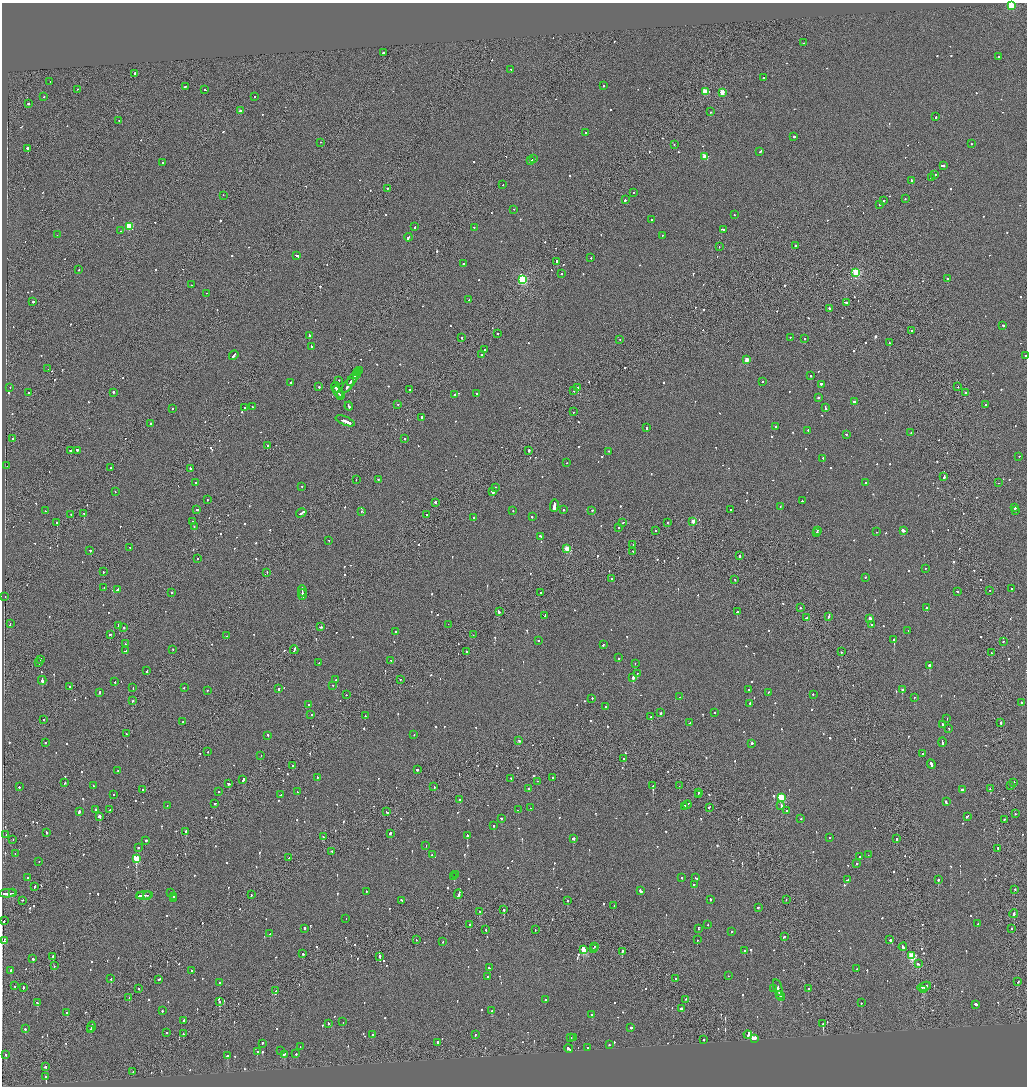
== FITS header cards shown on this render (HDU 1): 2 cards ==
NAXIS1  =                 2050
NAXIS2  =                 2168

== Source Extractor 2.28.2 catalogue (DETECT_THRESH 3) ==
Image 2050 x 2168 px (HDU 1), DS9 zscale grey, zoomed out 1/2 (1 PNG px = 2 x 2 image px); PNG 1029 x 1088 px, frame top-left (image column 2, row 2168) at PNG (2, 3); each listed source drawn as its Kron ellipse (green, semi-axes under 4 px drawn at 4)
Background -0.0859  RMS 0.067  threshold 0.202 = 3 sigma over >= 5 px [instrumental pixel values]
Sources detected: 1138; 57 cannot appear on this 1/2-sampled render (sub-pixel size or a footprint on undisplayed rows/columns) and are neither listed nor drawn; of the other 1081, the 500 brightest by FLUX_AUTO listed and drawn (581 fainter detections omitted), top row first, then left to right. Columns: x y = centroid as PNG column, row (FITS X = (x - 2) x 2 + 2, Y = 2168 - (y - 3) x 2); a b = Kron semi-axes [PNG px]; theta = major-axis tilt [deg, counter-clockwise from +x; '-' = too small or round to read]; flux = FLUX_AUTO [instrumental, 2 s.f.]
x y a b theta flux
1011 6 3 3 - 890
803 43 2 2 - 83
383 53 2 2 - 270
998 57 2 2 - 90
511 70 2 2 - 72
135 74 2 2 - 980
763 78 2 1 - 350
50 82 2 1 - 120
603 86 2 1 - 920
185 87 2 2 - 160
78 90 2 1 - 110
205 90 2 2 - 100
705 92 3 3 - 380
722 93 3 3 - 310
44 97 2 2 - 81
254 97 2 2 - 78
28 104 2 2 - 510
240 111 2 2 - 99
710 112 2 2 - 84
936 117 2 2 - 130
119 121 2 1 - 90
586 133 2 2 - 92
794 137 2 2 - 250
321 143 2 2 - 83
971 144 2 2 - 81
674 145 2 2 - 97
28 149 3 2 - 500
760 152 3 1 - 160
705 157 3 3 - 370
533 159 2 1 - 340
531 161 3 2 - 280
162 163 2 2 - 270
943 166 3 2 - 140
935 175 2 2 - 150
931 178 2 2 - 130
912 181 3 2 - 570
503 185 2 1 - 350
387 189 2 2 - 78
633 193 2 2 - 74
223 196 2 1 - 73
905 199 2 1 - 150
625 200 3 2 - 150
883 201 2 2 - 120
880 205 2 2 - 86
514 210 2 1 - 180
734 215 2 2 - 72
652 220 2 2 - 190
129 227 3 3 - 530
415 227 3 2 - 140
474 228 2 2 - 73
723 230 2 2 - 280
121 231 2 1 - 92
57 235 2 1 - 81
662 236 2 2 - 99
408 238 4 2 - 310
795 246 2 2 - 140
719 247 2 1 - 82
297 256 3 2 - 440
591 258 2 1 - 78
557 262 2 2 - 180
463 264 2 2 - 250
79 270 2 1 - 74
856 273 3 3 - 1300
561 274 2 2 - 130
948 279 2 2 - 340
522 280 4 3 - 1700
191 285 2 2 - 160
206 294 2 1 - 110
469 300 2 2 - 91
33 302 2 2 - 340
846 303 3 2 - 230
829 309 2 2 - 180
1003 326 3 2 - 190
912 331 2 2 - 96
498 334 2 2 - 92
309 336 2 2 - 500
461 338 2 2 - 100
790 338 2 2 - 72
805 339 2 2 - 120
620 340 2 1 - 100
889 343 2 1 - 81
312 347 2 2 - 180
485 350 3 2 - 190
482 355 2 1 - 120
234 356 5 2 - 290
1025 356 2 2 - 110
747 360 3 2 - 200
48 369 2 1 - 120
359 371 2 1 - 110
358 373 3 1 - 210
356 375 4 1 - 300
810 376 2 2 - 140
352 380 7 2 53 510
339 381 2 2 - 77
763 382 2 2 - 150
291 383 2 2 - 150
821 385 3 2 - 330
348 386 9 2 53 440
319 387 2 2 - 160
958 387 2 1 - 160
10 388 2 2 - 88
336 388 5 1 - 440
577 388 2 2 - 270
410 390 2 2 - 440
574 391 2 1 - 140
29 393 2 2 - 390
113 393 2 2 - 620
338 393 6 2 -59 760
965 393 2 2 - 170
477 394 2 2 - 360
454 395 2 2 - 130
341 396 2 1 - 150
818 398 2 2 - 150
855 402 3 2 - 150
398 405 2 2 - 110
986 405 2 2 - 120
349 406 4 2 - 290
252 407 2 2 - 170
245 408 2 2 - 88
825 408 4 2 - 260
172 409 2 2 - 240
573 412 2 2 - 380
422 418 2 2 - 540
345 421 10 2 -22 730
151 424 2 2 - 150
776 427 2 2 - 94
647 428 3 2 - 160
808 431 2 2 - 210
911 433 2 1 - 150
846 435 2 2 - 140
13 439 2 1 - 170
404 439 2 2 - 89
267 446 2 2 - 92
70 451 2 2 - 400
77 451 3 2 - 500
529 451 2 2 - 330
609 452 2 2 - 83
1019 457 2 2 - 80
823 459 2 2 - 110
567 463 2 1 - 83
7 466 2 2 - 120
111 468 2 2 - 260
190 469 2 2 - 290
944 477 3 2 - 370
356 480 2 1 - 94
378 480 2 2 - 140
196 483 2 2 - 100
865 483 2 2 - 110
999 483 2 2 - 270
302 487 2 2 - 98
495 488 2 1 - 76
115 492 2 2 - 83
492 492 3 2 - 480
207 500 2 2 - 88
802 501 2 2 - 98
435 503 2 2 - 560
554 506 6 2 86 5800
780 507 2 2 - 86
1015 508 2 2 - 680
197 510 2 2 - 120
563 510 2 2 - 120
731 510 2 2 - 110
45 511 2 1 - 74
513 511 2 2 - 95
592 511 2 2 - 110
1016 511 2 2 - 130
361 512 2 2 - 74
301 513 5 2 - 400
84 514 3 2 - 670
71 515 2 1 - 120
427 515 2 2 - 84
532 517 2 2 - 170
474 518 2 2 - 190
193 522 2 2 - 95
693 522 3 2 - 210
57 523 2 2 - 230
623 523 2 2 - 110
667 523 2 2 - 120
194 527 2 1 - 130
619 528 2 2 - 95
655 531 2 2 - 92
817 531 2 2 - 140
903 531 3 2 - 440
877 532 2 2 - 79
817 533 4 2 - 270
540 537 2 2 - 130
329 541 2 1 - 260
633 545 2 1 - 75
130 548 3 2 - 98
567 549 3 3 - 570
90 551 2 2 - 110
633 552 2 2 - 90
739 556 2 2 - 240
197 559 2 1 - 150
925 569 2 2 - 92
103 572 3 1 - 120
267 573 2 1 - 81
865 578 2 2 - 220
611 579 2 1 - 88
735 580 2 2 - 93
104 588 2 1 - 150
1012 589 2 1 - 99
118 590 4 2 - 260
302 591 5 2 - 880
989 591 2 1 - 84
957 592 2 2 - 91
172 593 2 2 - 230
541 593 2 2 - 110
302 595 5 2 - 840
5 597 2 1 - 85
801 608 2 2 - 230
926 608 2 2 - 620
499 612 3 2 - 380
737 612 2 2 - 220
545 616 2 2 - 120
828 617 3 2 - 250
806 618 2 2 - 130
870 619 2 2 - 120
10 624 3 2 - 280
448 625 2 1 - 520
872 625 2 2 - 290
119 626 3 2 - 240
320 627 2 2 - 250
123 628 3 2 - 130
908 631 2 2 - 110
396 632 2 2 - 160
110 635 3 2 - 150
473 635 2 1 - 110
227 636 2 1 - 95
894 640 2 2 - 2100
538 641 2 2 - 73
1003 642 2 1 - 84
125 644 2 2 - 73
603 645 2 2 - 170
173 650 2 2 - 79
294 650 4 2 - 510
125 651 4 1 - 230
466 652 2 2 - 140
841 652 2 1 - 110
991 653 2 2 - 81
619 658 2 2 - 130
41 660 3 2 - 150
391 661 2 2 - 84
39 663 2 2 - 140
319 663 2 2 - 84
635 664 2 2 - 210
929 666 2 2 - 5200
147 671 2 2 - 110
637 674 2 2 - 73
633 678 2 2 - 1900
336 680 4 2 - 250
400 680 2 2 - 79
42 681 4 2 - 360
115 682 2 2 - 170
333 686 2 2 - 98
70 687 2 2 - 230
133 688 2 1 - 150
184 688 2 2 - 91
279 689 2 2 - 320
749 690 3 2 - 290
902 690 2 2 - 480
207 691 2 2 - 87
99 693 2 2 - 210
768 693 2 1 - 92
346 695 2 2 - 150
813 695 2 2 - 140
680 697 2 2 - 230
914 698 2 2 - 150
592 699 2 2 - 120
132 701 2 1 - 110
1022 703 2 2 - 250
750 704 2 2 - 110
308 705 2 2 - 110
605 707 2 2 - 98
661 713 2 2 - 160
714 713 2 2 - 97
311 715 2 1 - 93
365 716 2 2 - 91
651 717 2 2 - 360
947 719 2 2 - 140
43 720 2 2 - 87
183 722 3 2 - 230
690 723 2 2 - 100
1001 723 2 2 - 240
942 725 2 2 - 250
949 729 2 2 - 75
127 734 2 2 - 97
414 735 2 2 - 83
268 736 2 2 - 170
518 741 2 2 - 330
942 742 5 2 - 250
45 743 2 2 - 140
752 744 3 2 - 240
208 752 2 2 - 160
923 754 2 1 - 130
261 756 2 1 - 73
623 759 2 1 - 160
931 765 5 2 - 390
292 766 2 2 - 85
417 770 2 2 - 240
118 771 2 1 - 95
317 778 3 2 - 120
553 778 2 2 - 230
511 779 2 2 - 92
243 780 3 2 - 220
538 782 2 1 - 370
65 783 2 1 - 170
1014 783 2 1 - 390
228 784 3 2 - 150
93 786 2 2 - 110
653 786 2 2 - 670
679 786 2 1 - 80
1011 786 2 2 - 120
19 787 2 2 - 390
434 787 2 2 - 200
528 789 2 2 - 90
990 789 3 2 - 140
143 790 2 2 - 100
962 790 2 2 - 330
219 792 2 2 - 91
297 792 2 2 - 150
698 793 2 2 - 260
113 795 2 2 - 80
280 795 3 2 - 140
698 795 2 2 - 77
781 798 3 3 - 900
459 800 2 2 - 130
946 802 3 2 - 200
215 804 2 2 - 200
687 805 4 1 - 310
167 806 2 2 - 84
781 806 3 2 - 240
684 807 3 2 - 260
530 808 2 1 - 130
709 808 2 2 - 150
95 810 2 2 - 570
110 810 2 2 - 140
518 810 2 2 - 81
787 811 2 2 - 170
79 812 3 2 - 320
387 812 2 2 - 150
1015 814 2 2 - 93
100 817 2 2 - 2200
967 817 3 2 - 170
501 819 2 2 - 170
801 819 2 2 - 81
1004 820 2 2 - 76
494 826 2 2 - 120
186 832 2 2 - 330
46 833 3 2 - 150
390 834 3 2 - 180
6 835 2 2 - 74
467 836 2 2 - 180
324 837 3 2 - 120
830 838 2 2 - 140
573 839 2 2 - 300
897 839 2 2 - 470
13 840 2 1 - 150
146 841 2 2 - 150
426 846 2 1 - 75
138 848 2 2 - 110
998 849 2 2 - 260
332 852 2 2 - 89
15 854 2 2 - 84
432 855 2 2 - 85
868 855 2 2 - 75
860 857 2 2 - 100
289 858 2 2 - 190
136 859 3 3 - 620
39 862 2 2 - 77
857 864 2 2 - 95
455 875 2 2 - 200
454 877 2 2 - 460
28 878 2 2 - 150
682 878 2 2 - 74
696 878 2 2 - 90
847 880 3 2 - 130
938 880 2 2 - 250
694 885 2 2 - 330
34 887 3 1 - 140
1015 890 2 2 - 200
641 891 3 2 - 430
366 892 2 2 - 91
13 893 3 2 - 470
170 893 2 2 - 110
7 894 8 2 4 550
458 894 5 2 - 450
251 895 2 2 - 87
140 896 3 1 - 240
144 896 8 2 8 480
148 896 2 1 - 120
174 897 2 2 - 240
173 899 3 2 - 780
710 900 2 2 - 130
786 900 2 1 - 82
22 901 2 1 - 120
401 901 2 2 - 220
568 901 2 2 - 180
614 906 2 2 - 160
758 908 2 2 - 94
504 910 2 2 - 220
480 912 2 2 - 150
1014 914 5 2 - 800
346 919 2 2 - 77
4 921 2 2 - 250
978 924 2 2 - 73
470 925 2 2 - 81
707 925 2 2 - 81
304 929 2 2 - 500
698 929 3 2 - 78
1011 929 2 2 - 88
486 930 2 1 - 83
535 930 2 2 - 75
731 932 2 2 - 110
270 934 2 2 - 150
784 937 3 2 - 170
416 940 2 2 - 88
697 940 2 2 - 91
890 940 2 2 - 360
3 941 3 2 - 180
443 942 2 2 - 150
594 947 2 1 - 150
903 947 4 2 - 300
593 949 2 2 - 170
584 950 3 3 - 430
744 951 2 2 - 82
622 952 3 1 - 290
303 954 2 2 - 150
912 956 3 3 - 910
53 957 2 1 - 600
380 957 2 2 - 300
33 959 3 2 - 400
918 964 3 2 - 200
54 966 2 1 - 84
489 968 3 2 - 150
857 969 2 2 - 75
11 971 3 2 - 390
191 971 2 2 - 110
728 976 2 2 - 120
487 977 2 2 - 74
111 979 2 2 - 79
675 979 2 1 - 75
159 980 3 1 - 170
1018 982 3 2 - 130
220 983 2 2 - 77
15 986 2 1 - 85
924 987 7 2 16 360
23 988 3 2 - 310
778 988 8 2 -73 370
139 989 2 2 - 77
774 989 2 2 - 81
808 989 2 2 - 150
924 990 2 2 - 120
276 991 3 2 - 100
780 995 4 2 - 470
780 996 5 2 - 750
129 998 2 1 - 140
545 1000 2 2 - 92
686 1000 2 2 - 99
220 1002 2 2 - 220
37 1003 3 2 - 150
861 1003 2 2 - 120
976 1005 3 2 - 1100
681 1009 3 2 - 480
162 1011 2 2 - 89
492 1011 3 2 - 130
67 1013 2 2 - 170
592 1015 2 2 - 94
184 1021 3 2 - 160
343 1022 2 2 - 74
328 1024 3 2 - 130
823 1024 2 1 - 750
91 1027 5 2 - 410
631 1028 2 2 - 210
25 1029 2 2 - 210
90 1030 3 1 - 160
167 1033 2 2 - 130
183 1034 2 2 - 120
373 1035 2 2 - 600
475 1035 2 2 - 100
748 1035 4 2 - 750
571 1038 2 1 - 110
573 1038 2 2 - 140
754 1039 3 2 - 850
704 1040 2 2 - 90
437 1043 3 2 - 120
262 1044 2 2 - 99
609 1045 2 2 - 77
300 1047 2 2 - 75
587 1048 2 2 - 72
569 1049 4 2 - 370
281 1051 2 2 - 150
257 1052 2 1 - 350
296 1054 2 2 - 330
6 1055 2 2 - 270
284 1055 3 2 - 190
228 1056 3 2 - 260
45 1067 2 2 - 370
133 1072 2 1 - 110
46 1077 3 2 - 370
At the frame edge (FLAGS 8, measured only in part): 2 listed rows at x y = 1011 6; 1025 356
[581 fainter detections neither listed nor drawn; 57 sub-pixel or undisplayed-footprint detections neither listed nor drawn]